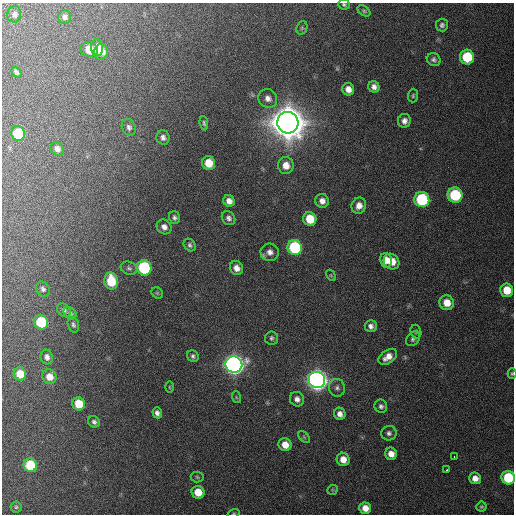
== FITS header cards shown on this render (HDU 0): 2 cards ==
NAXIS1  =                  512 / Axis length
NAXIS2  =                  512 / Axis length

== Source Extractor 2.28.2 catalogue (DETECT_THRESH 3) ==
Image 512 x 512 px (HDU 0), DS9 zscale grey, 1 PNG px = 1 image px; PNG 516 x 516 px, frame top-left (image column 1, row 512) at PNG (2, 3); each listed source drawn as its Kron ellipse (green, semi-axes under 4 px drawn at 4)
Background 168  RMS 13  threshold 38.3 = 3 sigma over >= 5 px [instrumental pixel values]
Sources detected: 90; all 90 listed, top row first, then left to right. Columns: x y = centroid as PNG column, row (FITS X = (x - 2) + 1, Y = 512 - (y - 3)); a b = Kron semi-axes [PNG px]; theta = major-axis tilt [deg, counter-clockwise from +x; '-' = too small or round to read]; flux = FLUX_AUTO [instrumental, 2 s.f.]
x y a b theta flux
344 5 6 5 - 1.6e+03
364 11 7 4 -37 1.5e+03
14 14 8 7 - 3.1e+03
65 17 6 6 - 2.5e+03
442 25 6 6 - 2.4e+03
302 28 7 5 70 1.4e+03
97 47 8 6 -83 1.0e+04
89 49 9 7 -13 1.6e+04
101 52 8 7 - 9.8e+03
467 57 7 7 - 4.1e+04
434 60 7 6 - 2.5e+03
16 72 6 4 -45 2.2e+03
374 87 6 5 - 3.9e+03
348 89 6 6 - 6.0e+03
413 96 7 5 88 1.5e+03
268 98 10 9 - 5.0e+03
404 121 7 6 - 4.2e+03
204 123 7 4 -81 1.5e+03
288 123 11 10 - 3.3e+06
129 127 8 6 -63 3.0e+03
18 134 7 7 - 4.2e+04
163 137 7 6 - 3.3e+03
57 149 7 6 - 4.4e+03
209 163 7 6 - 1.6e+04
286 165 8 8 - 9.0e+03
455 195 7 7 - 5.9e+04
422 200 8 7 - 8.3e+04
229 201 6 5 - 5.5e+03
322 201 7 6 - 5.1e+03
359 206 8 7 - 6.4e+03
174 217 6 5 - 2.4e+03
229 218 7 6 - 3.0e+03
310 219 7 6 - 2.0e+04
164 227 8 7 - 4.4e+03
190 245 7 5 -49 2.3e+03
295 248 7 7 - 8.7e+04
270 252 9 8 - 4.9e+03
386 260 7 6 - 8.7e+03
391 262 8 7 - 1.2e+04
129 268 8 6 -21 2.1e+03
144 268 8 7 - 9.2e+04
236 268 7 6 - 6.1e+03
331 275 6 4 -59 1.1e+03
111 281 8 6 -82 2.9e+04
43 289 8 6 -53 2.6e+03
507 290 6 6 - 1.7e+04
157 293 6 5 - 1.2e+03
447 303 7 7 - 1.2e+04
64 310 8 6 -46 2.8e+03
70 313 7 5 -42 2.2e+03
41 322 7 7 - 4.9e+04
73 325 8 5 -72 2.0e+03
371 326 6 6 - 3.4e+03
416 332 7 5 -75 1.5e+03
272 338 7 6 - 2.1e+03
413 339 8 6 51 2.4e+03
193 356 6 5 - 2.1e+03
47 357 7 6 - 3.6e+03
388 357 10 6 37 7.7e+03
234 364 8 8 - 7.1e+05
512 373 5 4 - 1.3e+03
20 374 6 6 - 1.5e+04
49 377 7 7 - 9.3e+03
317 380 8 8 - 8.2e+05
169 387 5 3 - 8.8e+02
337 388 9 8 - 3.2e+03
236 397 6 3 -72 1.0e+03
297 399 7 7 - 4.3e+03
78 404 7 6 - 1.8e+04
381 406 7 6 - 2.5e+03
157 413 5 4 - 3.2e+03
340 414 6 5 - 4.4e+03
94 422 6 5 - 2.3e+03
389 433 8 7 - 3.0e+03
304 437 7 4 -45 1.3e+03
285 445 7 6 - 9.9e+03
391 454 6 6 - 6.7e+03
454 456 3 2 - 2.3e+03
343 459 7 6 - 8.6e+03
30 465 7 6 - 3.7e+04
447 470 3 2 - 3.5e+03
197 477 6 5 - 1.4e+03
475 478 6 5 - 6.3e+03
508 478 7 6 - 4.5e+04
333 490 5 5 - 1.0e+03
198 492 6 6 - 1.5e+04
16 507 5 5 - 1.3e+03
481 507 5 5 - 1.3e+03
365 508 6 5 - 8.3e+03
234 513 6 3 19 8.9e+02
At the frame edge (FLAGS 8, measured only in part): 4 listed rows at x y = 344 5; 512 373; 508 478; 234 513